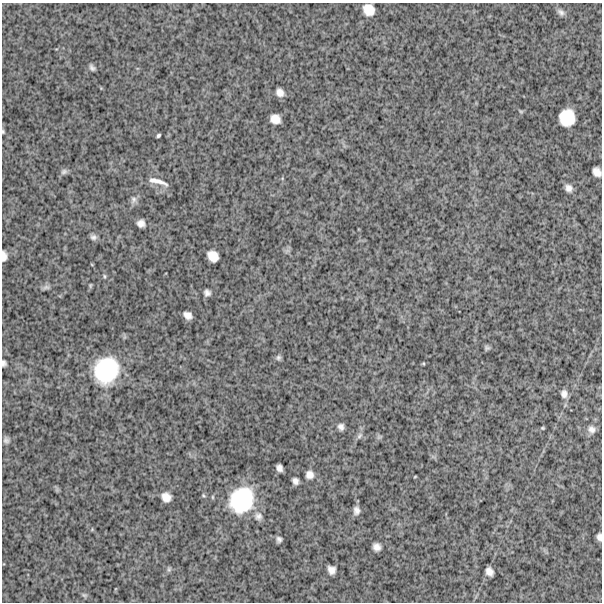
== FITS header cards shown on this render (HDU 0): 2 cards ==
NAXIS1  =                  600
NAXIS2  =                  600

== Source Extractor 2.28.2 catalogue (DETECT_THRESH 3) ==
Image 600 x 600 px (HDU 0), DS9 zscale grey, 1 PNG px = 1 image px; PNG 604 x 604 px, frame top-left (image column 1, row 600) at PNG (2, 3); no overlay
Background 1380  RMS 280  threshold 854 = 3 sigma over >= 5 px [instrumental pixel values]
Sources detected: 47; all 47 listed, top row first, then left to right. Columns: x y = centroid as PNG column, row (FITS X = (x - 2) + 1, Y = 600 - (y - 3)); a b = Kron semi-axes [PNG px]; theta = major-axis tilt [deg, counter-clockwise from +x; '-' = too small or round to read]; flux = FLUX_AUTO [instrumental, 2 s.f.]
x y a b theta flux
369 10 11 9 -51 2.6e+05
561 12 11 7 -39 7.5e+04
92 68 7 4 -44 5.6e+04
280 92 8 6 -63 1.2e+05
567 118 15 14 - 5.0e+05
275 119 9 8 - 1.8e+05
3 131 5 3 - 2.3e+04
158 135 4 3 - 3.3e+04
64 172 9 7 18 5.7e+04
597 172 9 7 -56 1.3e+05
158 181 28 7 -16 1.8e+05
569 188 7 6 - 9.5e+04
133 200 10 8 69 7.8e+04
141 223 7 7 - 1.0e+05
93 237 7 6 - 6.7e+04
4 256 9 5 -89 1.1e+05
213 256 11 9 -45 2.2e+05
105 276 7 4 -81 2.8e+04
90 285 6 4 83 2.3e+04
46 287 10 6 1 5.9e+04
207 293 6 6 - 7.2e+04
188 315 8 6 -31 1.1e+05
487 348 6 5 - 4.1e+04
278 358 7 7 - 4.4e+04
4 363 6 5 - 5.3e+04
106 370 28 25 67 1.4e+06
564 394 9 7 -82 9.0e+04
341 427 7 6 - 7.6e+04
543 428 4 3 - 2.1e+04
591 429 10 9 - 9.7e+04
359 436 10 6 54 5.9e+04
6 440 9 7 -69 6.2e+04
279 468 7 6 - 8.3e+04
310 475 9 9 - 1.1e+05
415 477 5 3 - 1.5e+04
295 481 6 5 - 7.7e+04
166 497 9 8 - 1.7e+05
242 500 26 22 56 1.3e+06
356 510 9 6 83 9.2e+04
258 516 11 10 - 1.0e+05
599 537 8 5 -86 7.3e+04
279 539 5 5 - 5.6e+04
377 547 7 7 - 1.1e+05
169 569 6 6 - 3.7e+04
331 570 8 7 - 1.2e+05
489 572 8 6 -65 1.2e+05
84 595 7 5 -20 3.8e+04
At the frame edge (FLAGS 8, measured only in part): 5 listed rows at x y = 3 131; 597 172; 4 256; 4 363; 599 537